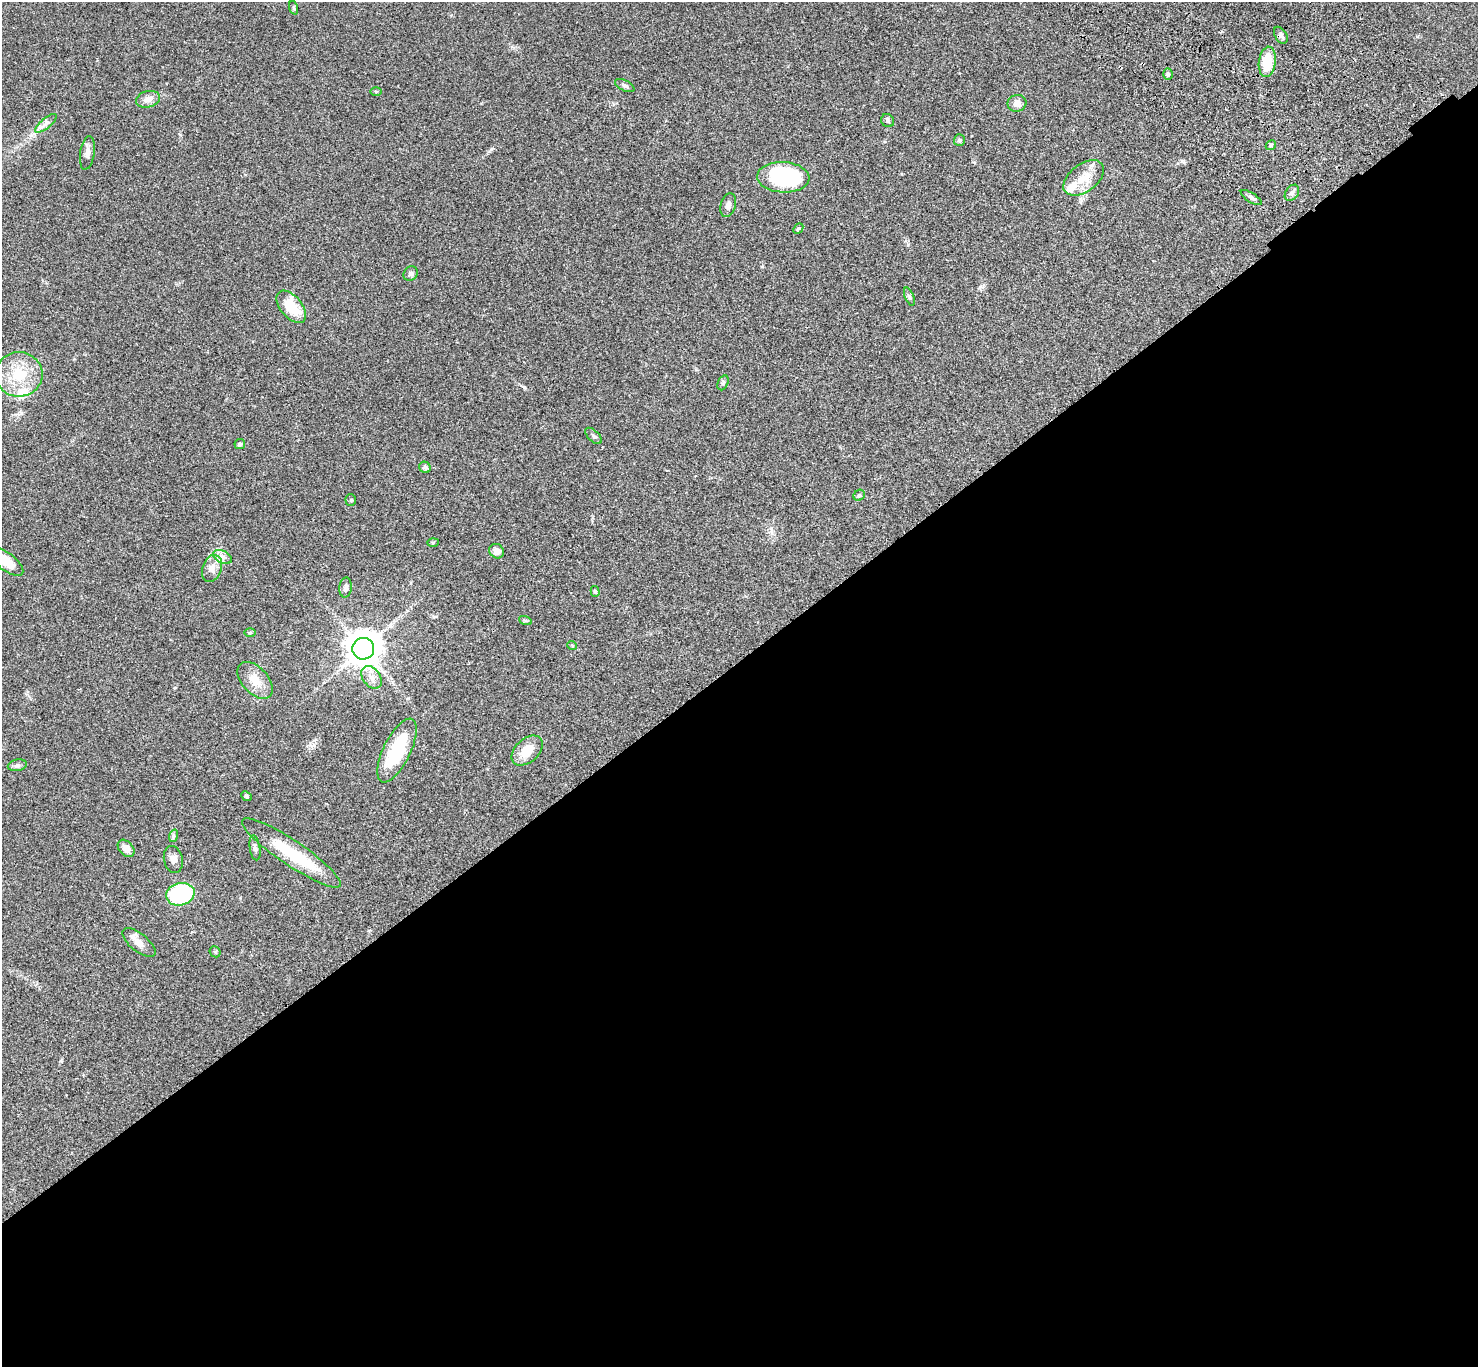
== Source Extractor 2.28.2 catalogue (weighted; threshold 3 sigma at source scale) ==
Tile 15 of 4 x 4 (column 3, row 4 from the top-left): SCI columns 3057-4532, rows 385-1749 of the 6108 x 6089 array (HDU 1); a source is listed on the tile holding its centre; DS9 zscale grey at full resolution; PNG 1480 x 1369 px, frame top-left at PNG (2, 2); each listed source drawn as its Kron ellipse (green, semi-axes under 4 px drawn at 4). Shown black and unused: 52% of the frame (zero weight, under 3 of 4 exposures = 6% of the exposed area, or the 3 px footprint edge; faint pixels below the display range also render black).
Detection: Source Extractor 2.28.2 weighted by HDU 2 'WHT'; one run over the whole footprint, this tile lists its part. Background 0.0458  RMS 0.0051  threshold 0.0231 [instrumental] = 3 sigma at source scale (4.5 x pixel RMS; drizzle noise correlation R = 1.50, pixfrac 1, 0.05/0.05 arcsec/px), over >= 5 px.
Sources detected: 57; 1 inside a brighter object's white glare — neither listed nor drawn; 2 inside a brighter listed object's ellipse — not listed separately; the other 54 listed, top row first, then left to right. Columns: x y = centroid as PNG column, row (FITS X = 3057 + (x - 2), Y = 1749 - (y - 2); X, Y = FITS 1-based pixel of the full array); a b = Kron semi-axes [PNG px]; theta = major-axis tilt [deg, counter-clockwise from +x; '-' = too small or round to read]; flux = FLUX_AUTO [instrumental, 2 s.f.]
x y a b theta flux
294 8 7 4 -72 0.64
1281 35 9 5 -58 1.2
1267 62 15 8 83 13
1168 74 5 5 - 0.85
625 85 10 5 -27 1.3
376 92 6 4 -1 0.52
148 99 12 8 15 3.3
1017 103 9 8 - 3.2
888 121 7 6 - 1.2
46 123 13 5 40 2.1
959 140 6 5 - 0.76
1271 145 5 4 - 0.91
87 153 17 7 81 2.7
783 177 26 15 -3 48
1084 178 23 14 37 9.1
1292 193 9 6 55 1.4
1251 198 12 4 -32 1.4
728 205 12 7 75 2
798 229 6 4 48 0.73
411 274 8 6 49 1.4
909 296 9 4 -68 0.97
291 307 19 10 -50 15
19 374 23 22 - 18
723 383 8 5 65 0.89
594 436 10 5 -45 1.1
240 444 5 5 - 1
425 467 6 5 - 1.3
859 495 6 5 - 0.8
351 500 5 5 - 0.58
433 543 6 4 2 0.55
497 551 7 7 - 3.5
222 557 10 6 -26 2.2
6 561 20 8 -38 9.7
212 568 14 9 69 3.7
346 588 10 6 85 1.5
595 591 5 4 - 0.7
525 620 6 4 -19 0.68
250 633 6 4 0 0.61
572 645 5 3 - 0.46
363 649 11 11 - 900
371 677 12 8 -53 3.5
255 680 22 13 -48 8.3
397 751 35 13 64 29
527 751 18 11 42 8.7
17 765 9 5 10 1.4
246 796 5 4 - 0.71
173 836 6 4 71 0.81
126 848 10 7 -47 3.7
255 848 13 5 -81 1.7
291 853 59 12 -34 25
173 859 13 9 -77 2.8
180 894 14 11 14 46
139 943 20 9 -39 4.2
215 952 6 5 - 0.63
Isophote crosses this tile's border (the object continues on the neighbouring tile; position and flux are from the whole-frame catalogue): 1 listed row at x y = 6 561
Unlisted compact peaks at least as high as the median listed source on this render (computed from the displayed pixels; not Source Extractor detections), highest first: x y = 524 387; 491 149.